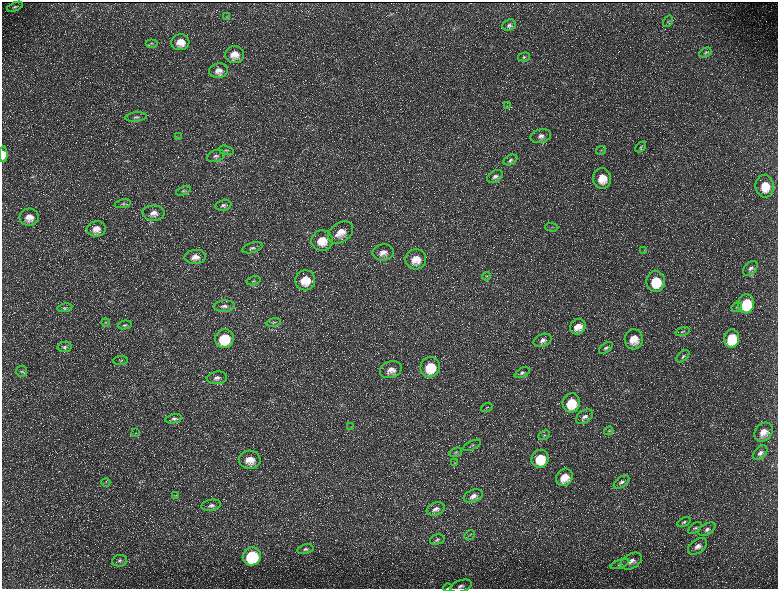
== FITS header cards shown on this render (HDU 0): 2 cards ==
NAXIS1  =                 1552 / length of data axis 1
NAXIS2  =                 1173 / length of data axis 2

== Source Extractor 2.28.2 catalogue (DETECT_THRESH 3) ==
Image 1552 x 1173 px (HDU 0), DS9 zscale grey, zoomed out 1/2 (1 PNG px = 2 x 2 image px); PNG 780 x 591 px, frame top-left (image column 1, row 1173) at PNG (2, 2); each listed source drawn as its Kron ellipse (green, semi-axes under 4 px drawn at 4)
Background 223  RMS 10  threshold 30.3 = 3 sigma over >= 5 px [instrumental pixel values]
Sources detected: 132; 33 cannot appear on this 1/2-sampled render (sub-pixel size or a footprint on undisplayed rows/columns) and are neither listed nor drawn; the other 99 listed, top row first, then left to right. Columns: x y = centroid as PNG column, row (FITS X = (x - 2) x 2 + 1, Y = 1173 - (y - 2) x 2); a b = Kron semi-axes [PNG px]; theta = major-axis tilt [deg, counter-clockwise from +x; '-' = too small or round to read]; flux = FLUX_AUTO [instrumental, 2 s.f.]
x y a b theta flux
15 7 8 4 21 4200
227 16 3 2 - 1500
668 21 6 4 56 3100
509 25 7 5 22 5700
180 42 9 8 - 24000
151 43 6 3 0 3100
705 53 6 4 29 4000
235 55 9 8 - 23000
524 57 6 4 15 3500
219 71 9 7 11 15000
507 106 3 2 - 1200
136 117 11 4 6 6100
541 136 10 7 12 12000
178 137 4 3 - 1500
641 147 6 4 45 3100
226 150 8 3 -15 3500
601 150 5 3 - 2300
3 154 8 4 -87 16000
216 156 9 5 21 6600
510 160 7 5 25 5000
495 176 8 5 31 7900
602 178 10 9 - 35000
765 186 11 9 -82 41000
183 191 7 4 24 4100
123 204 8 3 13 3400
223 205 8 5 12 6200
154 213 11 8 2 15000
29 217 9 8 - 21000
552 227 7 3 -4 2600
96 229 9 8 - 19000
341 232 14 9 34 27000
322 241 10 10 - 35000
252 248 10 5 16 6700
644 251 3 2 - 1300
383 252 10 8 3 17000
195 257 11 7 4 16000
416 259 10 10 - 33000
750 268 9 5 44 7500
486 276 4 3 - 2000
305 280 10 10 - 44000
253 281 7 3 15 2800
656 282 10 9 - 70000
746 304 9 8 - 91000
224 306 10 5 3 8200
737 307 5 3 - 2700
65 308 7 4 10 3600
106 322 4 3 - 1600
273 322 7 3 11 3600
125 325 7 4 11 3800
578 327 8 7 - 22000
683 332 7 3 18 3300
732 338 9 7 83 75000
224 339 9 9 - 93000
634 339 10 9 - 33000
543 340 9 6 24 9900
65 347 7 5 10 4600
606 348 8 4 35 5500
683 356 8 4 42 5300
121 361 7 3 6 2400
430 367 10 9 - 67000
391 370 11 8 20 18000
21 371 6 5 - 3900
522 373 8 4 25 5900
217 378 10 6 7 9800
571 403 9 8 - 53000
487 407 6 2 18 1700
584 417 9 6 34 9500
174 419 8 4 12 5400
351 427 3 2 - 1300
609 431 5 3 - 2100
763 432 10 8 49 24000
136 433 3 2 - 1100
544 435 6 3 28 2800
472 445 9 3 26 3700
456 452 6 4 19 3600
760 453 8 5 44 8200
540 459 9 8 - 53000
250 460 11 9 -3 27000
454 463 3 2 - 1200
564 477 9 8 - 32000
106 482 4 2 - 1800
621 482 9 5 38 6900
176 496 4 3 - 2000
473 496 10 6 23 12000
211 505 10 5 10 7400
436 509 9 6 19 9400
684 522 7 4 28 4000
695 528 8 4 38 4700
707 529 9 5 33 8000
470 535 5 3 - 2400
437 539 7 5 13 4800
698 546 10 6 36 13000
305 549 8 4 12 5400
252 556 9 9 - 160000
119 561 7 6 - 5900
631 561 11 7 30 16000
620 564 10 3 20 4600
461 586 11 6 15 9400
448 588 4 2 - 1500
At the frame edge (FLAGS 8, measured only in part): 3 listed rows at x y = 3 154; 461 586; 448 588
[33 sub-pixel or undisplayed-footprint detections neither listed nor drawn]